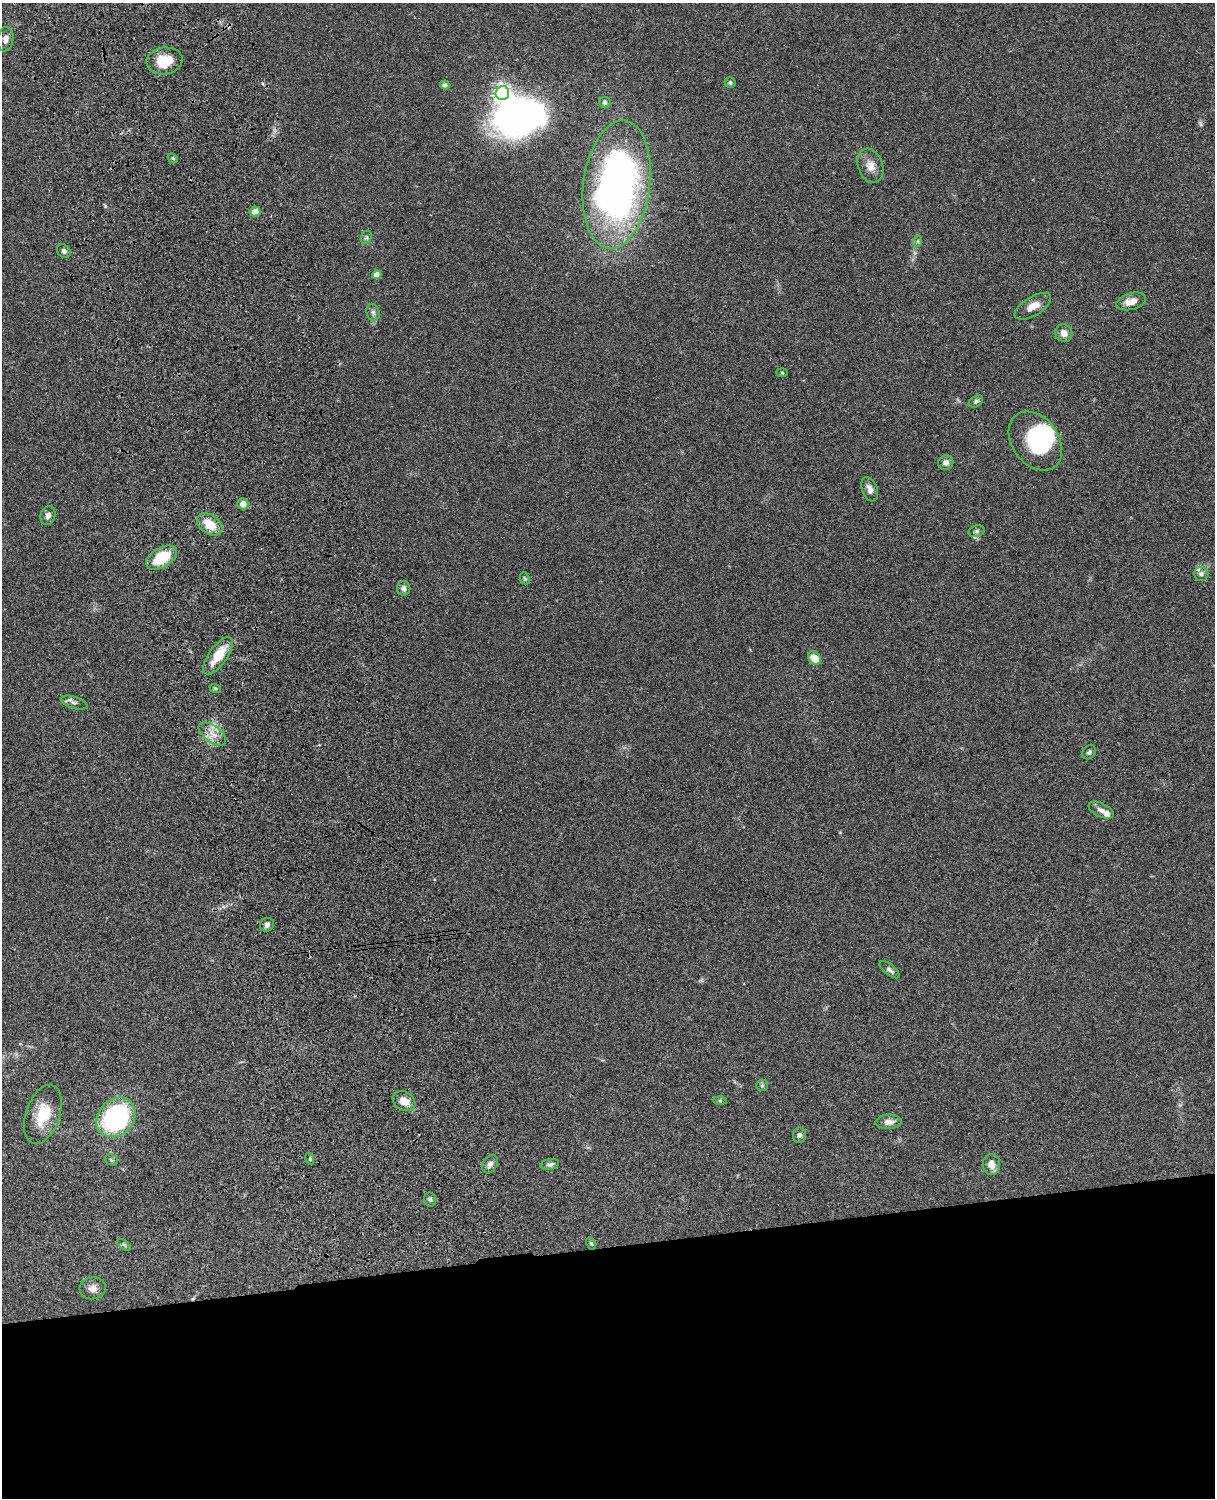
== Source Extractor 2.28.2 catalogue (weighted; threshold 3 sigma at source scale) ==
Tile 11 of 4 x 3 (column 3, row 3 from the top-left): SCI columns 2546-3758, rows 277-1772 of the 5089 x 4927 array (HDU 1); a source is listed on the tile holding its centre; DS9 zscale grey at full resolution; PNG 1217 x 1500 px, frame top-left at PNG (2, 3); each listed source drawn as its Kron ellipse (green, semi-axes under 4 px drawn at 4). Shown black and unused: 17% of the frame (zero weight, under 3 of 4 exposures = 6% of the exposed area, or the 3 px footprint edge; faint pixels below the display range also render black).
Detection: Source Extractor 2.28.2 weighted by HDU 2 'WHT'; one run over the whole footprint, this tile lists its part. Background 0.0759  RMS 0.0057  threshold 0.0257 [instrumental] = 3 sigma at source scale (4.5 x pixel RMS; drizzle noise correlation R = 1.50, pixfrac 1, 0.05/0.05 arcsec/px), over >= 5 px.
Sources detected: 60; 2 inside a brighter object's white glare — neither listed nor drawn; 2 inside a brighter listed object's ellipse — not listed separately; the other 56 listed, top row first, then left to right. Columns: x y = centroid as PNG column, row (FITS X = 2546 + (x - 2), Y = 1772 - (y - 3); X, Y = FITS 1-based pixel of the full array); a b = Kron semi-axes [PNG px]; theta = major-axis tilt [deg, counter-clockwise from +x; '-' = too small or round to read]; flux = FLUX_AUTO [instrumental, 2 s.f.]
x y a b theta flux
5 39 12 8 80 3.5
164 61 18 13 9 15
730 83 5 5 - 1.1
445 85 5 4 - 1.9
502 93 7 7 - 220
605 102 5 5 - 1.8
173 158 5 4 - 0.78
870 166 18 12 -69 5.7
617 185 64 33 83 280
255 211 5 5 - 4.4
366 237 7 5 60 1
918 241 6 4 72 0.81
64 251 8 6 -45 1.8
377 275 4 4 - 4.7
1131 301 15 8 15 5.2
1033 306 20 9 31 6.4
373 312 9 6 -75 1.6
1064 333 9 8 - 4
782 373 6 4 -2 0.57
976 401 8 5 32 1.3
1035 441 32 23 -54 46
946 463 8 7 - 2.6
870 489 13 7 -70 2.8
243 504 5 5 - 4.4
48 516 9 7 70 2.5
210 524 14 9 -35 10
977 531 8 6 16 1.3
162 558 17 10 31 19
1201 574 7 7 - 1.7
525 578 6 4 -68 0.79
404 588 7 7 - 1.8
218 656 22 9 54 13
814 658 7 5 -51 8.6
215 688 6 4 -18 0.71
74 702 14 6 -18 2
212 734 16 8 -39 5.8
1089 752 8 6 48 1.3
1101 810 13 7 -25 2.8
267 925 7 6 - 1.9
890 970 12 5 -39 1.8
762 1085 6 5 - 1
404 1101 12 9 -31 5.8
720 1101 7 4 -2 0.83
43 1114 31 17 71 16
116 1117 21 17 47 78
889 1122 13 7 2 3.9
799 1135 8 6 90 1.8
310 1159 6 3 -73 0.72
111 1160 7 5 -22 0.91
490 1164 10 7 59 2.5
550 1164 9 5 11 1.6
991 1164 10 8 89 5.5
430 1200 7 6 - 1.3
591 1244 6 4 -62 0.78
124 1245 8 4 -37 0.91
93 1288 13 11 6 3.9